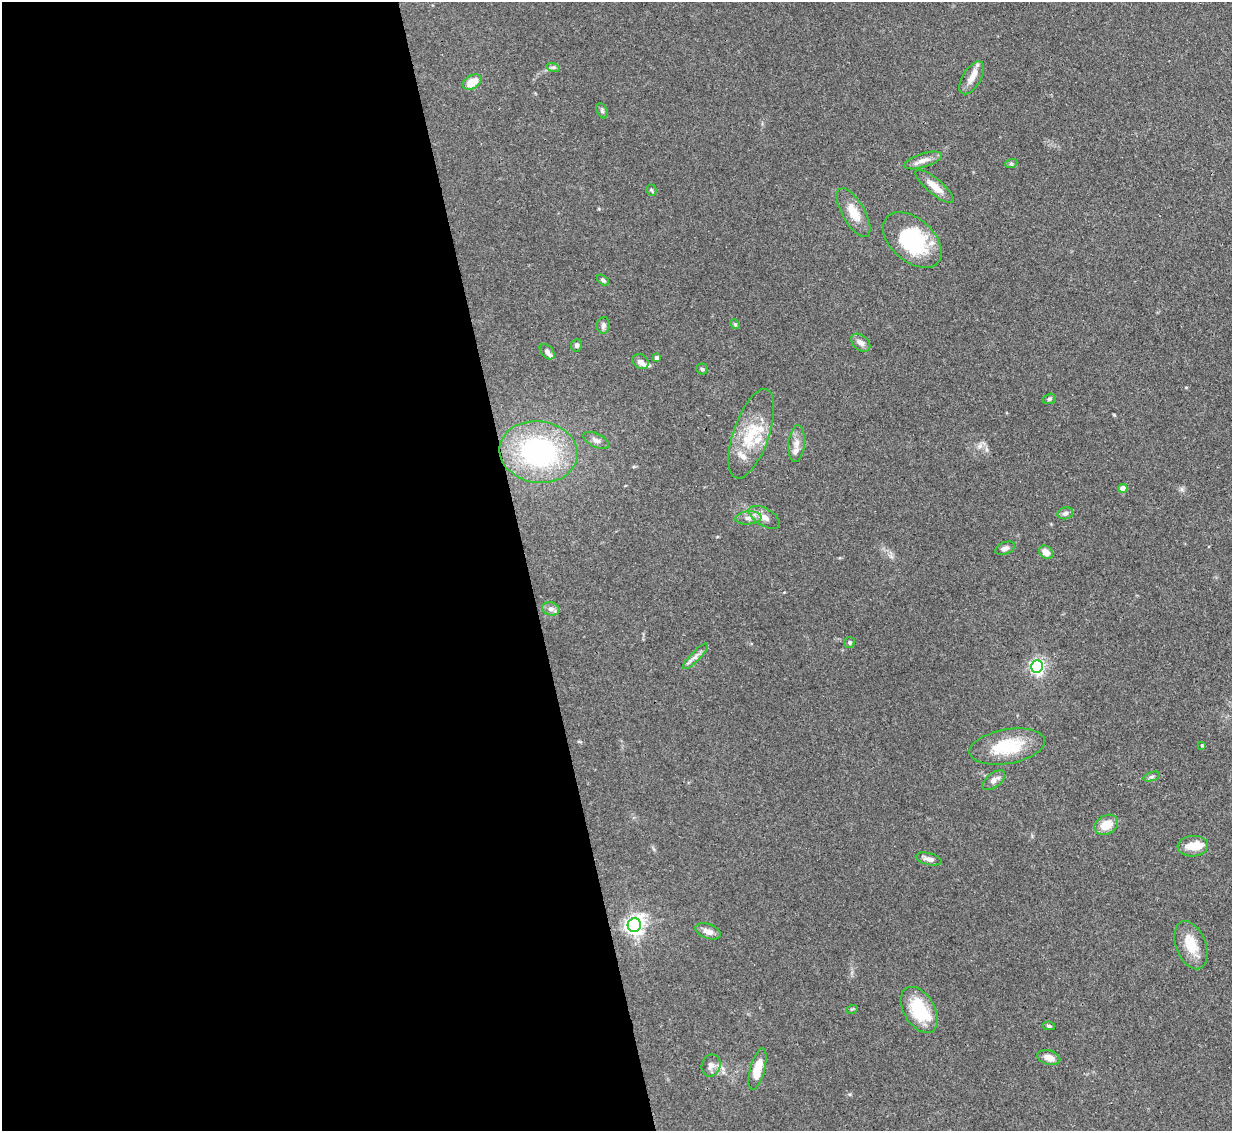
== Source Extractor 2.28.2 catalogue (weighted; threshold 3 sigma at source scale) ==
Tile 9 of 4 x 4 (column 1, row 3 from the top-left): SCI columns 84-1313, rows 1341-2469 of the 5083 x 5061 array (HDU 1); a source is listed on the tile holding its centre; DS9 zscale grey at full resolution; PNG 1234 x 1133 px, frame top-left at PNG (2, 2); each listed source drawn as its Kron ellipse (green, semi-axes under 4 px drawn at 4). Shown black and unused: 43% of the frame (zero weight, under 3 of 4 exposures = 9% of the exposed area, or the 3 px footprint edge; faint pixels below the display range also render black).
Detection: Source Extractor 2.28.2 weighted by HDU 2 'WHT'; one run over the whole footprint, this tile lists its part. Background 0.124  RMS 0.0049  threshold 0.0222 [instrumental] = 3 sigma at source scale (4.5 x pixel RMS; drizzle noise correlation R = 1.50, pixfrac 1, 0.05/0.05 arcsec/px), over >= 5 px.
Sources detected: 59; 1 inside a brighter object's white glare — neither listed nor drawn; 8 inside a brighter listed object's ellipse — not listed separately; the other 50 listed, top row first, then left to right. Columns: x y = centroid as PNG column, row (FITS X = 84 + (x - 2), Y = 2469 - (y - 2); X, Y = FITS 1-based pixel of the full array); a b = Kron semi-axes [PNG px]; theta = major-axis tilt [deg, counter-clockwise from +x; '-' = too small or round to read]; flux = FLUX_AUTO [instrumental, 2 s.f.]
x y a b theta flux
553 67 7 4 -17 0.9
972 78 18 9 58 4.7
472 82 10 6 29 8.8
602 111 8 5 -66 1
923 160 20 7 17 3.8
1011 164 6 4 19 0.74
935 186 24 7 -40 6.4
651 190 5 5 - 0.72
854 213 27 11 -60 8.9
912 240 34 21 -42 42
603 280 7 4 -40 1
735 324 5 4 - 0.61
603 325 8 6 81 1.8
861 343 11 7 -40 2.7
576 345 6 5 - 1.3
547 352 9 6 -46 1.8
657 358 4 4 - 1.6
641 362 9 7 -37 2.5
702 369 5 5 - 0.84
1049 399 7 5 16 0.88
751 434 47 18 71 21
596 440 14 6 -26 2.4
797 443 18 8 85 3.9
539 452 39 30 -8 79
1123 488 4 4 - 5.6
1065 513 8 6 14 1.6
765 517 17 8 -30 3.9
748 518 13 6 5 2.7
1005 548 10 6 21 1.8
1046 552 7 6 - 4.3
551 609 9 6 -14 1.9
850 642 6 5 - 0.96
695 656 17 5 46 2.6
1037 666 6 6 - 120
1202 745 4 4 - 0.55
1007 747 38 17 10 22
1152 777 8 3 19 0.98
994 780 13 7 38 2.9
1106 825 13 9 29 8.4
1193 846 15 10 3 7.2
929 859 13 6 -13 2.5
634 925 7 6 - 250
708 931 13 7 -20 3.6
1191 945 25 15 -69 11
852 1009 6 3 16 0.59
919 1010 25 15 -59 25
1049 1026 6 4 -11 0.78
1049 1058 12 7 -16 4.5
711 1065 11 9 68 2.9
757 1069 21 7 75 10
Overlapping masked pixels (flux is a lower limit): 1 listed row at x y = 935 186